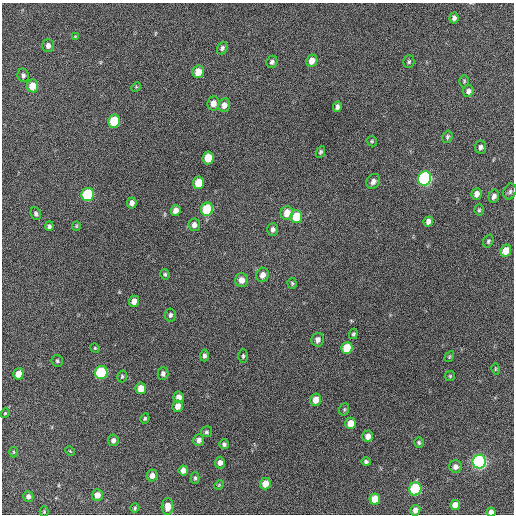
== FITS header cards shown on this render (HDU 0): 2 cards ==
NAXIS1  =                  512 / Axis length
NAXIS2  =                  512 / Axis length

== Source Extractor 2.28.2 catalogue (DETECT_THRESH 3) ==
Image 512 x 512 px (HDU 0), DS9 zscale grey, 1 PNG px = 1 image px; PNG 516 x 516 px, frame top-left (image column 1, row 512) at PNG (2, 3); each listed source drawn as its Kron ellipse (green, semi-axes under 4 px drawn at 4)
Background 186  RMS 13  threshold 40.3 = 3 sigma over >= 5 px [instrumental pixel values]
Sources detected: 98; all 98 listed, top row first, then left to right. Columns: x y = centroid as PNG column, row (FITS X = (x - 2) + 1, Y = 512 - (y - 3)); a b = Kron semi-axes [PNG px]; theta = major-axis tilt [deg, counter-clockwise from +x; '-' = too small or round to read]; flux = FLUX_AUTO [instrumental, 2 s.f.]
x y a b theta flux
454 18 5 4 - 2800
75 37 4 4 - 840
48 46 6 5 - 3700
222 48 6 5 - 2200
312 61 6 5 - 7200
272 62 6 5 - 2400
409 62 6 5 - 1600
198 72 6 5 - 11000
23 75 7 5 -80 2400
464 81 6 5 - 1200
32 86 6 5 - 15000
136 87 5 4 - 960
468 91 6 5 - 3300
213 103 7 6 - 6900
224 105 7 6 - 5100
337 107 5 4 - 2400
114 121 6 6 - 34000
447 137 6 5 - 1700
372 141 5 5 - 1100
481 147 6 5 - 2600
320 152 6 4 63 1600
208 158 6 5 - 18000
425 179 7 6 - 190000
373 181 8 6 58 4300
199 183 6 5 - 19000
510 192 8 6 68 2200
88 194 6 6 - 59000
477 194 6 5 - 4300
494 196 7 5 75 3800
132 203 5 4 - 4100
207 209 6 6 - 46000
479 210 5 4 - 1300
176 211 5 5 - 5700
287 213 7 6 - 13000
36 214 6 5 - 2000
296 217 6 6 - 24000
428 221 5 4 - 3900
194 225 6 6 - 4300
49 226 5 4 - 2100
76 226 5 4 - 940
273 229 6 5 - 2700
488 241 7 5 70 1700
506 251 6 5 - 12000
165 274 5 4 - 1300
263 275 7 6 - 6100
241 280 7 6 - 6700
292 283 5 4 - 1200
134 301 5 5 - 5400
170 315 6 5 - 2200
353 334 5 4 - 1300
318 340 7 6 - 4400
95 348 5 4 - 930
347 348 6 5 - 22000
204 355 6 4 90 2400
243 356 7 4 -90 1500
449 357 6 3 59 930
57 361 6 5 - 1600
496 369 5 4 - 1000
101 372 6 6 - 78000
18 374 5 5 - 10000
163 374 6 5 - 3000
122 376 6 4 75 1500
450 376 5 5 - 1100
141 388 6 5 - 10000
179 397 6 5 - 6000
316 400 6 5 - 8900
178 406 6 5 - 6200
344 409 6 5 - 1400
5 413 5 4 - 1000
145 418 5 4 - 1300
351 423 6 5 - 13000
206 432 5 5 - 1800
368 436 6 5 - 5800
113 440 6 5 - 3100
199 440 6 5 - 3600
419 442 5 4 - 1600
224 444 5 5 - 2200
70 451 5 3 - 680
13 452 5 3 - 900
366 462 5 4 - 2000
479 462 7 6 - 240000
220 463 6 5 - 3700
455 467 6 6 - 4400
183 470 5 4 - 5100
152 475 6 5 - 5600
195 478 5 4 - 1500
265 483 6 5 - 10000
219 485 5 4 - 940
415 489 6 6 - 77000
97 495 6 5 - 7500
28 496 5 5 - 3300
375 499 6 5 - 14000
455 505 5 5 - 7900
168 506 8 6 87 7600
135 508 5 4 - 1100
415 510 5 5 - 4600
44 512 5 4 - 1000
491 512 4 4 - 4000
At the frame edge (FLAGS 8, measured only in part): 1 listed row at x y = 491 512